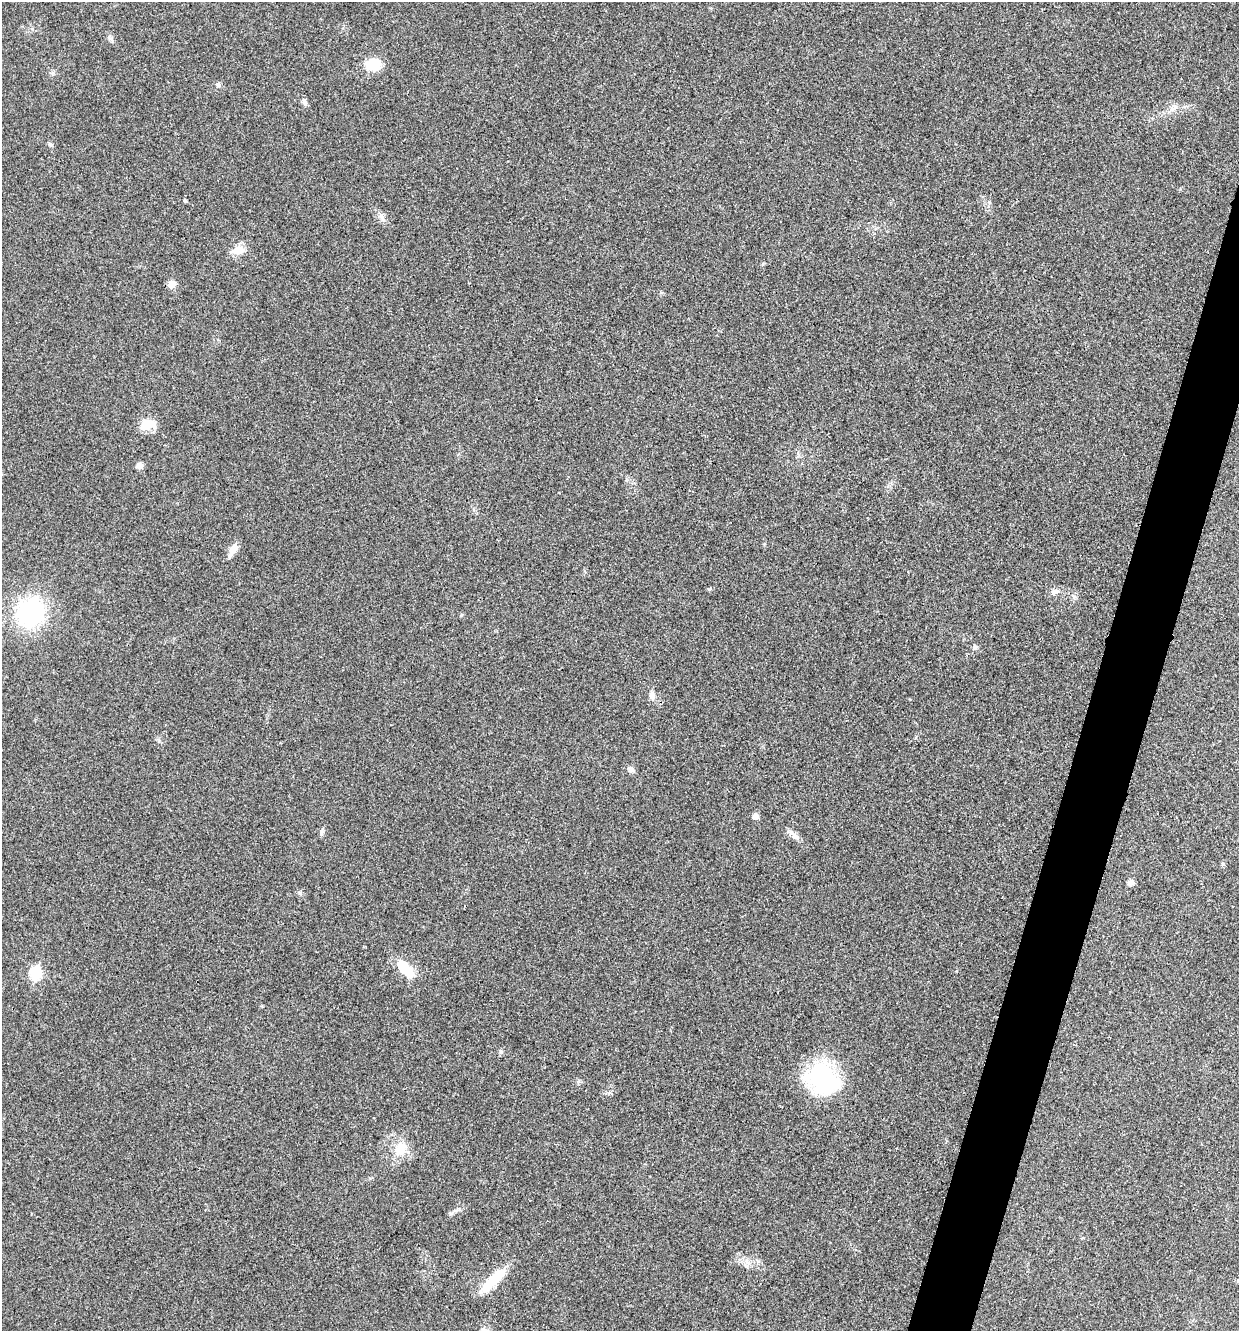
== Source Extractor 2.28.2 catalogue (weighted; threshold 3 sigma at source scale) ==
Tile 10 of 4 x 4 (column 2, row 3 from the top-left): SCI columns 1371-2607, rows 1337-2665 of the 5343 x 5332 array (HDU 1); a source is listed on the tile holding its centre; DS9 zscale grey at full resolution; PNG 1241 x 1333 px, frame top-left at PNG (2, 2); no overlay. Shown black and unused: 4% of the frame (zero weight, under 3 of 4 exposures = <1% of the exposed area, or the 3 px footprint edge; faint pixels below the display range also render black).
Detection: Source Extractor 2.28.2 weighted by HDU 2 'WHT'; one run over the whole footprint, this tile lists its part. Background 0.0283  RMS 0.0061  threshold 0.0274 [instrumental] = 3 sigma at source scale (4.5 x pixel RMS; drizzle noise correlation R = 1.50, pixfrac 1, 0.05/0.05 arcsec/px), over >= 5 px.
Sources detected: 29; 1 inside a brighter object's white glare — not listed; the other 28 listed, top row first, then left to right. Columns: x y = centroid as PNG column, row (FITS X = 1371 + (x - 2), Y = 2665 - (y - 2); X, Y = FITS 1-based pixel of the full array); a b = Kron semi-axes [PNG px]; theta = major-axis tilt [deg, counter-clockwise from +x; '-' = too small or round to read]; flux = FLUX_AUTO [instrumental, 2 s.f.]
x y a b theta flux
373 64 17 12 -2 14
218 85 7 5 -88 1.2
304 102 9 6 -72 1.7
1174 107 14 6 40 3.1
50 144 6 5 - 0.97
185 200 5 4 - 0.76
382 217 15 4 -68 1.9
238 250 15 11 17 6.2
171 284 10 9 - 3.2
147 425 22 12 29 8.1
139 466 7 7 - 2.8
233 550 18 7 63 5.2
1055 591 12 6 13 2.5
30 613 26 24 64 69
975 647 7 6 - 1.4
652 695 12 7 -67 2.8
631 770 8 6 -65 1.7
755 816 5 5 - 4.5
321 832 8 5 -78 1.4
795 836 9 7 -46 2.5
1223 864 5 4 - 0.83
1131 883 8 6 3 2.4
403 966 22 11 -38 14
35 973 7 6 - 51
823 1079 36 29 -46 63
400 1148 21 14 58 9.7
494 1280 36 11 44 18
483 1330 8 7 - 2.5
Isophote crosses this tile's border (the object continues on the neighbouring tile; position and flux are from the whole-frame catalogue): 1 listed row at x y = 483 1330
Unlisted compact peaks at least as high as the median listed source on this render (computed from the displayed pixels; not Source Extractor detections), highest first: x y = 501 1052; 300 893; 763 264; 451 1213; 159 741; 109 37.